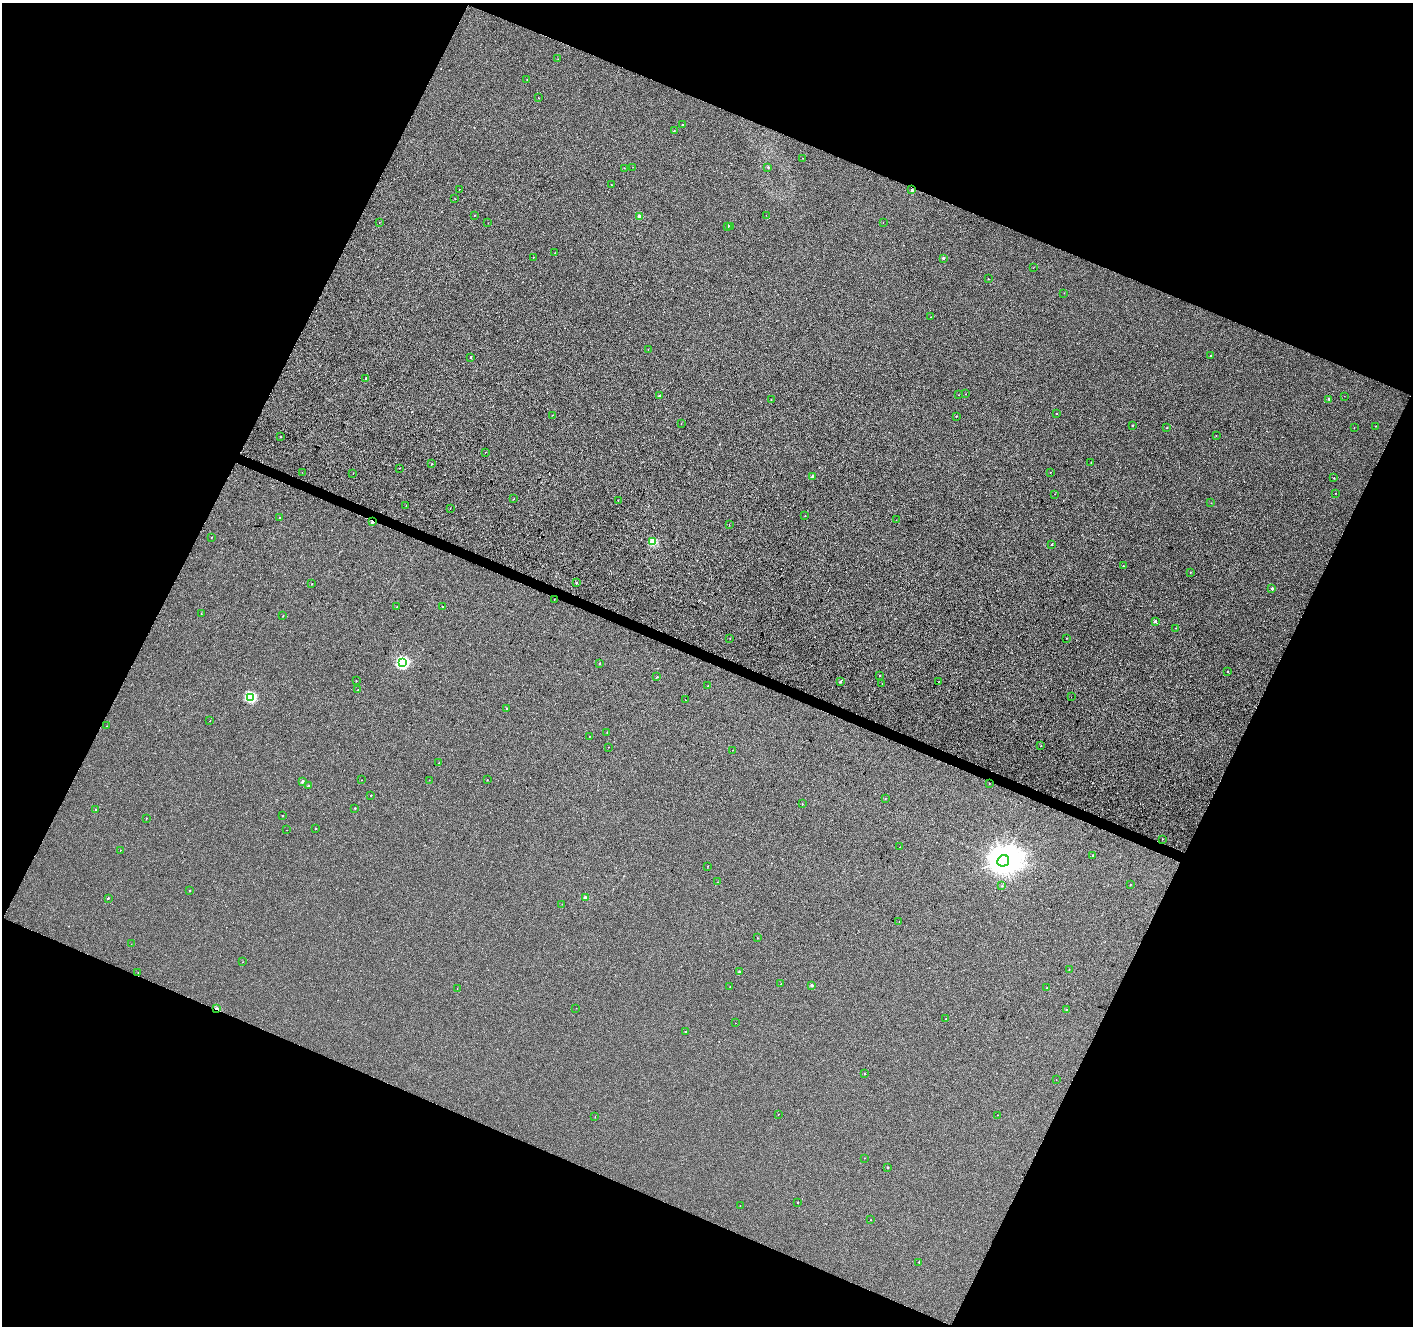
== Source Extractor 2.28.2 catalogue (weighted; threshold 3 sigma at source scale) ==
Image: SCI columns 3-5645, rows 209-5501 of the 5656 x 5772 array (HDU 1 of 3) = the unmasked area's bounding box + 8 px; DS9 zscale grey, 4 x 4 block average (1 PNG px = mean of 4 x 4 image px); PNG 1415 x 1328 px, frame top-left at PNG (2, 3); each listed source drawn as its Kron ellipse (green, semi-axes under 4 px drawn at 4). Shown black and unused: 44% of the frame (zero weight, under 3 of 4 exposures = <1% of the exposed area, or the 3 px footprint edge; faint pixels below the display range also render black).
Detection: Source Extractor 2.28.2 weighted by HDU 2 'WHT'. Background -1.68e-04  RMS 0.0032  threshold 0.0146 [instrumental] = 3 sigma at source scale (4.5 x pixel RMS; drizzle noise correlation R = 1.50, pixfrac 1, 0.0396/0.0396 arcsec/px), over >= 5 px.
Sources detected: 168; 2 cosmic-ray / hot-pixel residue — neither listed nor drawn; the other 166 listed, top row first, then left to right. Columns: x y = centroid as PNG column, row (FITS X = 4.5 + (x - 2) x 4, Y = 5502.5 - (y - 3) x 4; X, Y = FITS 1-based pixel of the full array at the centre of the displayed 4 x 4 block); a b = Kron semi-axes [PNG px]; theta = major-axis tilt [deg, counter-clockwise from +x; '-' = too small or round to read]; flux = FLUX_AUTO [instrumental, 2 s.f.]
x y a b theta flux
558 59 2 2 - 0.3
527 80 2 2 - 0.61
538 98 2 2 - 0.94
682 125 2 2 - 1.2
674 131 2 2 - 1.7
802 158 2 2 - 0.41
633 167 2 2 - 0.28
768 167 2 2 - 1.7
624 168 2 2 - 0.58
611 185 2 2 - 0.31
459 189 2 2 - 0.51
912 190 2 2 - 7.7
455 199 2 2 - 0.5
474 215 2 2 - 0.88
766 215 2 2 - 0.44
639 216 2 2 - 13
379 222 2 2 - 0.34
488 223 2 2 - 0.36
883 223 2 2 - 0.35
728 226 2 2 - 2.7
730 226 2 2 - 0.46
555 253 2 2 - 0.59
534 257 2 2 - 0.36
943 258 2 2 - 7.2
1033 268 2 2 - 0.29
988 279 2 2 - 1.4
1064 293 2 2 - 0.48
931 317 2 2 - 0.35
648 349 2 2 - 0.53
1211 356 2 2 - 0.52
471 357 2 2 - 2.9
366 378 2 2 - 2.1
965 394 2 2 - 0.56
958 395 2 2 - 0.37
659 396 2 2 - 3
1344 396 2 2 - 0.5
1329 399 2 2 - 5.2
771 400 2 2 - 0.89
1057 413 2 2 - 1.8
552 415 2 2 - 0.36
956 416 2 2 - 1.8
681 424 2 2 - 0.43
1132 426 2 2 - 4
1375 426 2 2 - 0.43
1167 428 2 2 - 2
1354 428 2 2 - 0.33
1216 435 2 2 - 0.66
281 437 2 2 - 0.98
486 452 2 2 - 0.39
1091 462 2 2 - 0.45
432 464 2 2 - 0.96
400 468 2 2 - 0.49
302 472 2 2 - 0.5
1050 472 2 2 - 0.51
353 473 2 2 - 0.48
812 476 2 2 - 7.5
1334 478 2 2 - 1.4
1335 493 2 2 - 0.67
1055 494 2 2 - 0.46
513 499 2 2 - 0.68
618 500 2 2 - 0.41
1211 503 2 2 - 0.3
406 505 2 2 - 0.47
450 508 2 2 - 0.34
805 516 2 2 - 0.43
279 518 2 2 - 3.2
896 520 2 2 - 0.58
372 522 2 2 - 9.9
729 525 2 2 - 0.63
211 537 2 2 - 0.8
653 542 2 2 - 55
1052 544 2 2 - 3.7
1123 566 2 2 - 1.3
1190 572 2 2 - 0.67
576 583 2 2 - 1.6
312 584 2 2 - 1.1
1272 588 2 2 - 4.4
554 599 2 2 - 0.75
397 607 2 2 - 1.2
443 607 2 2 - 6.9
201 614 2 2 - 0.81
283 616 2 2 - 0.71
1155 621 2 2 - 4.9
1175 628 2 2 - 0.36
730 638 2 2 - 0.36
1067 638 2 2 - 0.48
402 663 2 2 - 180
600 663 2 2 - 2.6
1228 671 2 2 - 0.93
880 676 2 2 - 1.1
657 677 2 2 - 1.4
356 681 2 2 - 1
939 681 2 2 - 0.36
840 682 2 2 - 4.5
882 683 2 2 - 0.4
708 686 2 2 - 0.53
358 690 2 2 - 1.2
250 697 2 2 - 120
1071 697 2 2 - 4.6
686 700 2 2 - 0.56
506 708 2 2 - 1.6
210 721 2 2 - 0.52
107 726 2 2 - 0.32
607 732 2 2 - 0.58
589 736 2 2 - 0.53
1041 746 2 2 - 1
608 747 2 2 - 0.3
732 750 2 2 - 0.31
439 763 2 2 - 0.28
361 780 2 2 - 0.41
429 780 2 2 - 0.41
487 780 2 2 - 0.57
302 781 2 2 - 7.3
989 783 2 2 - 0.79
308 786 2 2 - 2.2
371 795 2 2 - 1.5
885 799 2 2 - 0.46
802 804 2 2 - 0.89
355 808 2 2 - 1.2
95 809 2 2 - 0.96
282 816 2 2 - 1.3
146 818 2 2 - 0.99
315 828 2 2 - 1.3
286 830 2 2 - 0.33
1162 839 2 2 - 0.51
900 847 2 2 - 0.39
120 850 2 2 - 0.49
1093 855 2 2 - 3.3
1003 861 6 5 - 4800
708 866 2 2 - 0.47
718 882 2 2 - 0.39
1130 884 2 2 - 0.65
1002 886 2 2 - 1.5
190 891 2 2 - 2.6
585 897 2 2 - 8.1
108 898 2 2 - 2.8
562 904 2 2 - 0.3
899 921 2 2 - 0.5
757 938 2 2 - 1.1
131 944 2 2 - 0.79
242 962 2 2 - 0.32
1069 969 2 2 - 0.88
739 971 2 2 - 4.4
138 973 2 2 - 0.34
781 984 2 2 - 0.4
812 985 2 2 - 7.8
730 987 2 2 - 0.42
457 988 2 2 - 0.43
1047 988 2 2 - 0.54
576 1008 2 2 - 0.32
217 1009 2 2 - 13
1066 1010 2 2 - 1.8
946 1019 2 2 - 0.39
735 1023 2 2 - 0.38
686 1031 2 2 - 0.8
865 1073 2 2 - 0.86
1056 1080 2 2 - 0.52
778 1114 2 2 - 0.39
998 1115 2 2 - 0.29
595 1117 2 2 - 0.45
864 1158 2 2 - 0.49
888 1167 2 2 - 3
798 1202 2 2 - 0.91
740 1206 2 2 - 0.48
871 1220 2 2 - 0.63
919 1262 2 2 - 1.6
Overlapping masked pixels (flux is a lower limit): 2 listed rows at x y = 372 522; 217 1009
Diffuse or blended objects may show on this block-average render without a row.